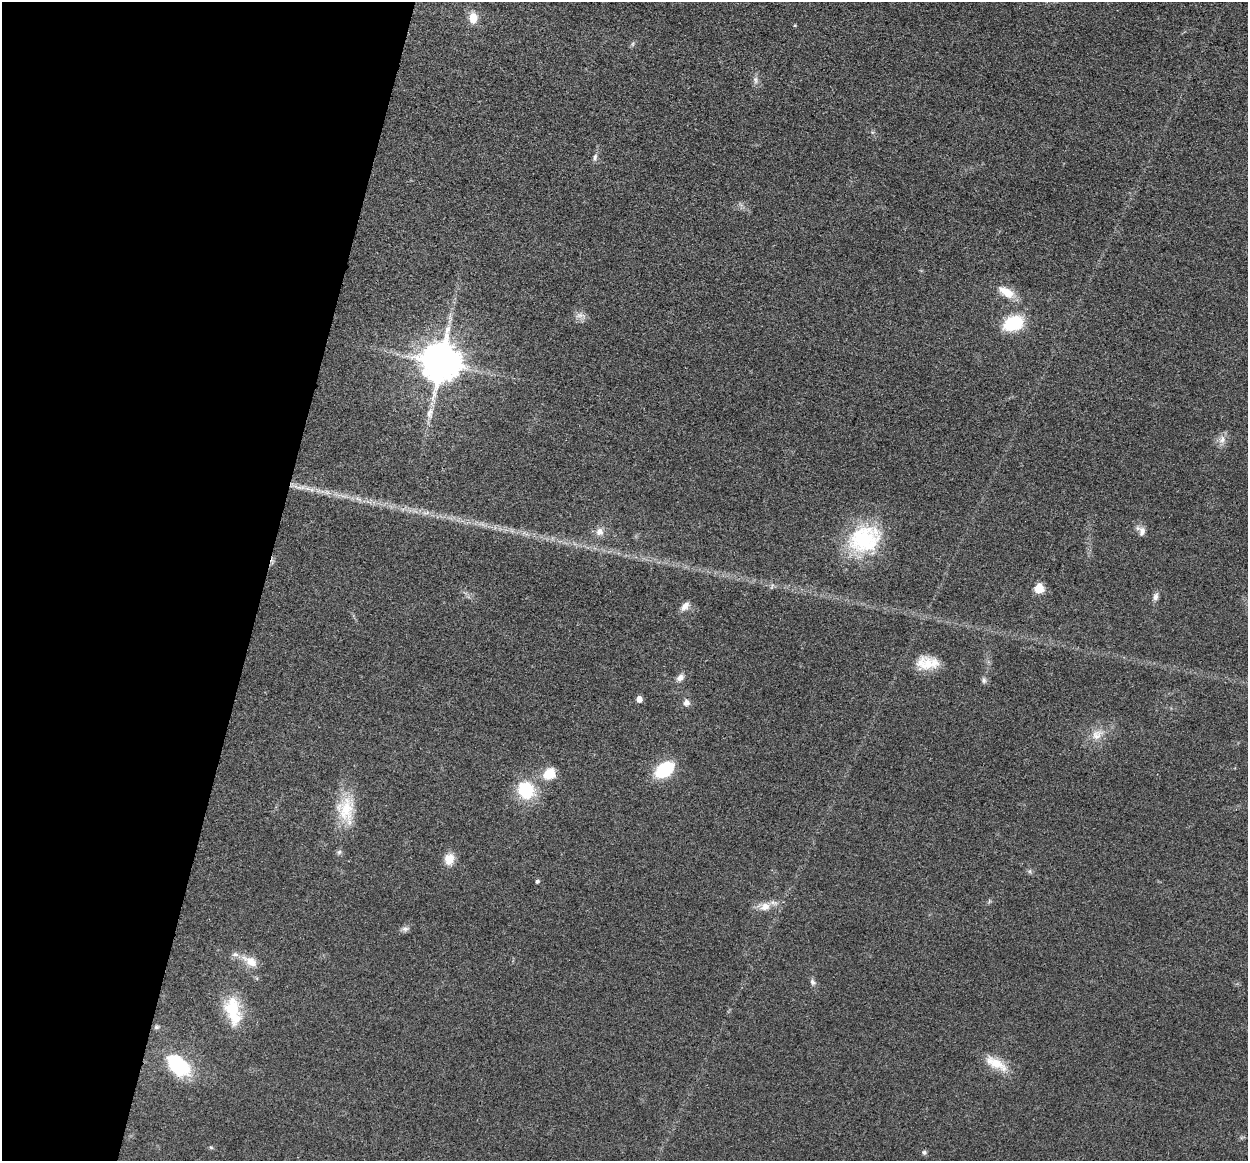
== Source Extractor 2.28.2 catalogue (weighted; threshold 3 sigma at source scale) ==
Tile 9 of 4 x 4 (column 1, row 3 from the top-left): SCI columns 6-1251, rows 1288-2446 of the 4993 x 5012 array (HDU 1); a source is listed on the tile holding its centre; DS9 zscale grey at full resolution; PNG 1250 x 1163 px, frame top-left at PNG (2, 2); no overlay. Shown black and unused: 21% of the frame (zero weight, under 3 of 4 exposures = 1% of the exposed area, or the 3 px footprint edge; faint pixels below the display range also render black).
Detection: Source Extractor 2.28.2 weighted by HDU 2 'WHT'; one run over the whole footprint, this tile lists its part. Background 0.103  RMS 0.0077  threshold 0.0345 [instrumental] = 3 sigma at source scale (4.5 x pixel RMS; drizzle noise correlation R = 1.50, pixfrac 1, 0.05/0.05 arcsec/px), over >= 5 px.
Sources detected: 45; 2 inside a brighter listed object's ellipse — not listed separately; the other 43 listed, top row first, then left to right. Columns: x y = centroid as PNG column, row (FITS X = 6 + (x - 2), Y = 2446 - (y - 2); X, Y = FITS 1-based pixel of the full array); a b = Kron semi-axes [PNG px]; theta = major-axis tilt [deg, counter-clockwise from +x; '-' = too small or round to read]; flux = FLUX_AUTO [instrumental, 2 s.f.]
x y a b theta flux
473 18 12 9 88 10
795 25 5 3 - 0.65
633 44 6 4 89 1.2
755 80 11 6 -87 3
595 157 10 5 75 2.4
1006 292 23 11 -30 12
580 315 14 6 0 3.9
1014 323 19 13 20 41
440 362 11 10 - 2700
430 413 17 8 79 6.8
1222 439 12 9 62 5.3
299 487 11 5 0 3.6
358 499 12 5 -27 3.3
1141 531 14 9 -58 5
600 532 11 10 - 5.3
864 539 42 32 20 66
772 586 8 3 59 1.3
1039 589 6 5 - 33
1155 597 10 7 68 3.5
685 606 13 8 48 4.7
927 663 28 15 0 18
680 678 10 7 49 4.3
984 680 8 6 82 2
639 699 5 5 - 6.4
686 703 9 8 - 3.8
1097 735 19 13 34 11
664 770 15 9 36 54
549 774 14 11 39 16
526 790 18 16 -53 38
346 810 38 23 -83 30
339 852 6 6 - 1.8
449 859 15 12 80 9
537 881 4 4 - 1.6
765 906 12 10 27 7.4
405 929 10 6 0 2.5
250 961 24 12 -30 11
813 982 9 7 -56 2.6
231 1009 29 24 85 27
156 1027 7 5 16 1.6
996 1063 34 12 -29 16
178 1065 20 13 -44 69
211 1147 6 4 -2 1.1
924 1152 6 5 - 1.8